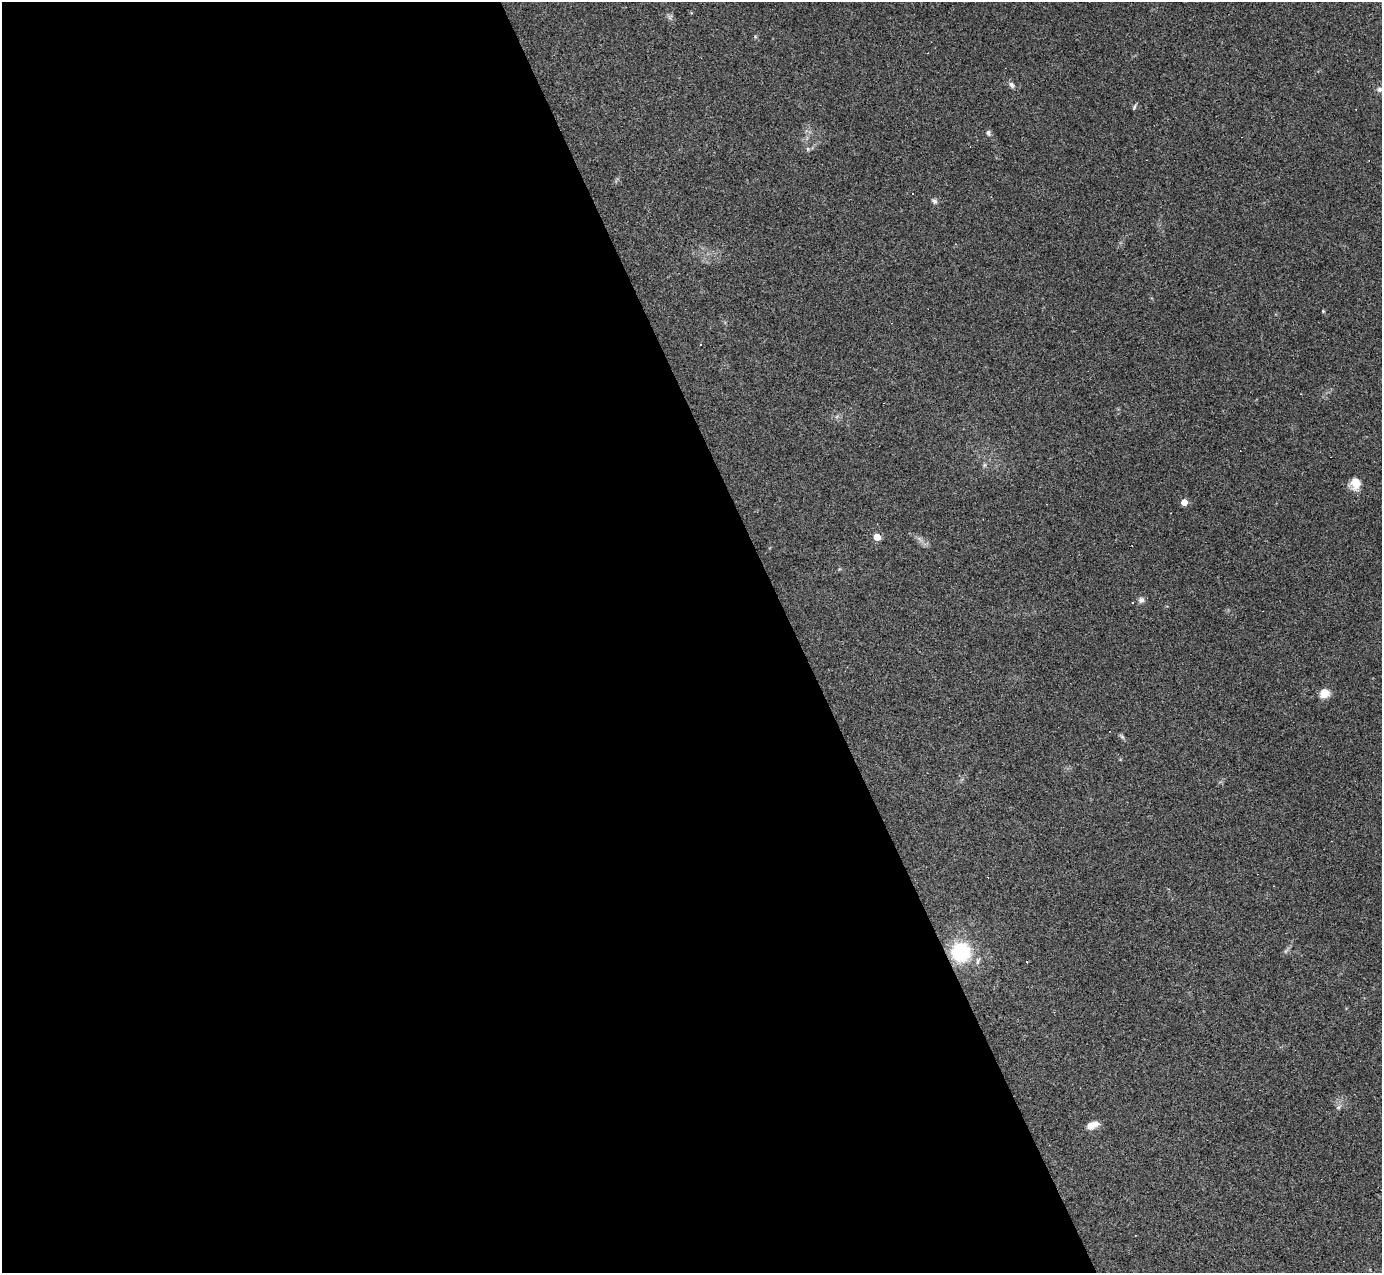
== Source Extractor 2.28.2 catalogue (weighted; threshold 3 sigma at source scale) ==
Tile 9 of 4 x 4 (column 1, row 3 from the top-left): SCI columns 1-1380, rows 1548-2818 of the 5521 x 5507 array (HDU 1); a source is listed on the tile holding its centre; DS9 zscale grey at full resolution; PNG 1384 x 1275 px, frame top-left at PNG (2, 2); no overlay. Shown black and unused: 58% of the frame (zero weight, under 3 of 4 exposures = <1% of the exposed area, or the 3 px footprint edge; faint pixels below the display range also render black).
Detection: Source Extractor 2.28.2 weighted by HDU 2 'WHT'; one run over the whole footprint, this tile lists its part. Background 0.0844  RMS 0.0057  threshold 0.0257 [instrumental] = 3 sigma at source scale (4.5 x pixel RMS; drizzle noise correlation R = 1.50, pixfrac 1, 0.05/0.05 arcsec/px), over >= 5 px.
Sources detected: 22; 5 cosmic-ray / hot-pixel residue — not listed; the other 17 listed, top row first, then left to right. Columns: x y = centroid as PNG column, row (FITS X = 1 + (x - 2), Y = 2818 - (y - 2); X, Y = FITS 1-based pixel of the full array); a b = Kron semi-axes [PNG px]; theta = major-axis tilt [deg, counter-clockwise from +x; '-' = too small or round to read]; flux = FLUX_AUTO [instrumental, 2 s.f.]
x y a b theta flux
1012 85 8 6 -65 1.7
1381 89 15 6 26 2.8
1134 107 7 4 69 0.91
988 133 7 6 - 1.4
808 149 6 4 -72 0.78
912 193 3 3 - 2.6
934 201 8 6 -34 1.5
1323 311 4 4 - 0.5
984 465 7 4 71 0.9
1355 483 15 13 -90 6.5
1184 502 4 4 - 8.2
877 537 5 5 - 16
1141 600 8 7 - 2.1
1324 693 11 10 - 5.6
961 952 17 17 - 37
1338 1107 7 5 31 1.2
1092 1125 14 7 24 5.3
Isophote crosses this tile's border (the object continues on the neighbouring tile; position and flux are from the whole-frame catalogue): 1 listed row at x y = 1381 89